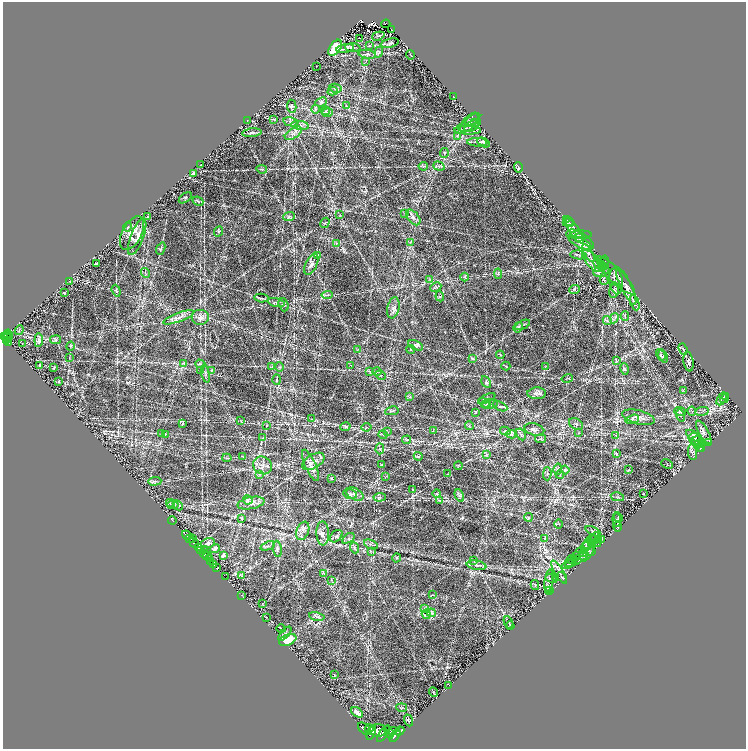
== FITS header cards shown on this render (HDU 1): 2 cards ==
NAXIS1  =                 1487
NAXIS2  =                 1494

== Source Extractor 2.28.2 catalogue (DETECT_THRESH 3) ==
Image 1487 x 1494 px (HDU 1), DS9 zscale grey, zoomed out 1/2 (1 PNG px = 2 x 2 image px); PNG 748 x 751 px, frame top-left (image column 2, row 1494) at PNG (3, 2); each listed source drawn as its Kron ellipse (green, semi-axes under 4 px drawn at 4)
Background 0.619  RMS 0.021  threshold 0.0625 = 3 sigma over >= 5 px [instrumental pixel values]
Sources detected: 365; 39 cannot appear on this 1/2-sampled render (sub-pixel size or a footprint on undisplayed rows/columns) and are neither listed nor drawn; the other 326 listed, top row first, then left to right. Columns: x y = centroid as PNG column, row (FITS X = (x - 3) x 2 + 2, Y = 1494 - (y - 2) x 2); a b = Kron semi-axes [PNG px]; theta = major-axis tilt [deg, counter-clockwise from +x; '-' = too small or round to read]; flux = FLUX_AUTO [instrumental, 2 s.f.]
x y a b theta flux
386 24 4 2 - 63
391 29 2 1 - 1.5
378 36 6 2 16 4.1
360 38 2 1 - 2.2
390 43 9 3 13 7.8
369 45 3 2 - 1.5
335 48 9 5 54 89
345 48 9 3 11 11
353 48 8 3 -4 8.2
379 52 5 4 - 5.8
367 54 9 4 -10 8.8
410 55 5 1 - 2.1
366 61 3 2 - 1.7
316 66 2 1 - 1.3
335 88 6 4 -12 8.3
333 91 5 3 - 5.3
453 97 3 1 - 1.8
321 102 6 4 23 6.9
292 106 6 4 -79 7.4
346 106 3 2 - 2.4
315 109 4 3 - 5.3
326 111 4 2 - 4.2
328 112 5 2 - 6
273 119 4 2 - 2.1
473 119 8 4 35 9.7
247 120 2 1 - 0.89
291 122 8 3 -12 8.2
475 122 3 2 - 2.5
469 123 12 6 49 20
300 125 9 3 -8 10
472 126 9 4 32 14
465 128 7 3 -7 8.1
468 130 13 3 -2 13
252 133 10 3 5 9.2
293 133 9 5 33 16
457 136 3 3 - 4.1
477 142 10 2 -2 8.1
484 142 7 4 -27 7.3
444 153 5 3 - 5.2
201 165 2 2 - 2
423 166 4 2 - 3.7
439 166 6 4 -20 9.3
518 168 5 1 - 2.2
262 169 5 2 - 3.7
193 174 3 2 - 16
185 198 7 3 34 4.9
198 201 5 3 - 5.6
405 213 3 2 - 1.8
340 215 3 2 - 2.2
147 216 2 2 - 1.1
289 216 6 4 23 8.2
413 217 9 5 -50 18
566 219 4 2 - 1.3
568 221 5 2 - 1.9
325 223 5 2 - 3.1
568 223 5 3 - 3.6
127 227 4 3 - 6.1
218 231 5 4 - 6.4
575 231 14 5 -56 16
132 233 18 9 62 41
580 235 11 3 3 5.7
137 237 19 6 69 29
579 237 4 2 - 2.5
580 240 15 7 -33 24
410 242 3 2 - 3.2
336 243 4 3 - 4.8
580 243 12 5 -26 20
161 249 6 3 67 5.9
588 253 10 4 -59 12
318 255 4 3 - 3.1
578 255 8 3 -8 7.6
592 261 14 6 -48 29
604 263 7 2 82 3
97 264 3 2 - 5.7
311 264 11 5 64 17
600 265 7 2 -34 5.6
604 267 7 4 -52 8.3
599 271 6 5 - 10
145 273 5 1 - 2.6
498 274 5 4 - 5.4
615 275 26 7 -44 31
465 277 4 2 - 3.1
430 280 4 3 - 4.1
604 280 4 2 - 3.1
70 281 3 2 - 1.7
616 281 13 7 -84 22
626 286 20 5 -64 30
436 287 6 4 26 7.6
575 289 5 3 - 5.4
614 290 8 4 79 11
116 291 6 4 -71 5.7
64 293 3 2 - 3.2
327 295 5 2 - 5
440 296 5 3 - 4
262 298 7 3 -4 6.3
276 302 8 4 -15 10
635 303 8 3 -69 8.3
283 305 7 5 -72 8.5
393 308 10 6 78 16
625 316 5 2 - 3.5
178 317 16 4 20 23
200 317 9 8 - 23
614 318 5 4 - 8.4
607 320 5 3 - 6.1
522 325 8 2 26 6
518 327 5 3 - 5.5
19 330 5 3 - 3.6
8 335 5 3 - 390
4 336 3 2 - 290
6 336 2 1 - 120
8 338 2 1 - 72
6 340 2 2 - 110
39 340 6 4 85 9.7
55 340 5 3 - 6.4
9 342 4 2 - 180
22 343 2 1 - 1.3
416 345 8 4 -27 9.7
70 346 5 3 - 4.6
411 349 4 3 - 3.5
683 349 6 2 -70 4.9
357 350 3 2 - 2.6
500 355 4 2 - 2.8
661 355 6 3 -59 7.1
663 356 7 4 -71 7.5
69 358 3 2 - 1.5
473 359 4 3 - 4.1
617 361 4 2 - 3
689 362 10 5 -81 13
183 363 4 3 - 3
200 364 5 2 - 4.3
40 365 4 3 - 4.4
351 365 4 2 - 1.6
506 366 4 2 - 2.7
54 367 4 2 - 2.5
272 367 4 3 - 3.7
279 367 5 3 - 5.2
545 367 4 2 - 2.9
625 369 6 3 -77 5
211 370 4 3 - 2.7
201 371 3 2 - 2.9
369 371 3 2 - 2.7
377 371 5 2 - 3.4
205 374 9 2 -76 6.1
380 375 6 2 -25 3.6
567 378 6 1 15 2.3
277 380 5 3 - 4.5
58 381 4 2 - 2.9
486 382 6 4 -59 7.1
683 390 3 2 - 2.7
537 393 9 6 2 15
726 396 4 3 - 2.8
410 397 3 3 - 3.6
487 399 9 3 25 7.1
722 399 7 2 57 5.4
724 399 4 2 - 2.7
484 403 5 4 - 6.4
486 404 5 4 - 5.8
489 404 8 4 10 10
500 406 7 3 -24 6.8
392 411 7 1 11 3
692 411 4 1 - 2.7
702 411 7 2 8 4
476 412 4 2 - 1.8
680 412 6 3 -21 6
681 415 6 3 -73 6.2
638 417 16 7 -14 26
311 419 3 2 - 2.6
632 419 7 4 18 10
241 421 3 3 - 2.9
182 423 3 2 - 2.7
576 424 7 5 -31 12
266 426 3 2 - 1.4
469 426 4 2 - 2.5
345 427 5 4 - 5.3
367 427 5 2 - 3.3
534 429 10 6 -14 14
433 431 3 2 - 2.6
505 431 5 2 - 4.5
387 432 3 2 - 2
704 432 13 5 -61 18
579 433 3 2 - 2.2
161 434 3 2 - 2.2
165 434 3 2 - 1.8
511 434 5 3 - 6.9
521 434 6 3 -60 6.7
383 435 4 1 - 3
616 435 3 3 - 2.7
693 436 8 4 -35 10
263 438 3 2 - 2.1
540 439 5 3 - 4.5
696 439 7 5 -23 12
407 440 4 2 - 3.4
698 442 6 5 - 11
709 442 2 1 - 1.1
699 444 5 2 - 4.6
700 446 5 3 - 5.2
701 448 4 3 - 3.1
380 449 5 2 - 3.3
692 452 8 4 -83 9.3
617 454 4 3 - 3.8
486 455 3 3 - 3.5
243 456 4 2 - 3
418 456 4 3 - 3.9
227 458 4 2 - 2.8
313 461 12 7 31 24
382 464 3 3 - 2.2
667 464 6 2 -27 3.4
262 465 10 8 -31 24
310 465 17 5 -66 25
458 466 4 2 - 2.2
558 469 5 2 - 3.8
565 470 4 4 - 5.5
629 470 3 2 - 1.4
259 474 3 2 - 1.9
448 474 3 3 - 2.5
547 474 6 2 90 4.5
560 475 4 3 - 4.8
385 477 4 2 - 2.1
331 478 3 3 - 2.4
155 481 7 2 3 6
413 489 3 2 - 2.4
350 494 7 4 -15 8.3
355 494 9 5 -30 16
437 494 4 4 - 5
643 494 3 2 - 1.6
459 495 6 4 -64 8.2
380 497 6 3 2 7.9
617 497 7 2 -13 5
248 500 5 4 - 8.8
440 500 3 2 - 3.1
170 503 4 3 - 4.7
251 503 13 6 12 24
173 505 5 2 - 2.5
178 505 6 4 -44 6.2
528 517 4 2 - 3.1
618 518 5 1 - 2.1
241 519 4 3 - 2.5
172 520 4 1 - 23
617 520 7 2 -84 3.7
558 524 5 1 - 2.1
618 526 5 3 - 4.9
303 531 9 6 69 18
593 531 8 3 -26 6.4
323 533 12 6 -88 19
187 535 5 2 - 460
336 536 7 5 44 8.4
189 538 2 2 - 320
193 538 2 1 - 110
348 538 7 1 36 3.8
545 538 3 2 - 2.4
596 538 6 4 72 8.5
601 539 4 2 - 3.1
592 541 6 2 76 4.8
597 542 5 3 - 5.6
194 543 5 3 - 1400
208 543 7 5 14 13
371 545 7 3 -24 5.6
587 545 4 3 - 5.3
268 546 7 3 22 7.1
199 547 4 3 - 700
586 547 5 3 - 5.9
215 548 5 4 - 13
354 548 6 2 -68 4.9
588 548 14 6 67 27
277 549 8 4 -82 9.1
204 550 2 1 - 72
201 551 4 2 - 250
371 551 3 2 - 2.6
591 551 3 2 - 2.2
580 553 7 1 41 4.2
584 553 3 2 - 2
204 554 4 2 - 490
223 555 3 3 - 16
207 556 4 2 - 300
576 556 4 2 - 2.9
397 558 5 3 - 3.5
210 559 3 2 - 100
571 559 5 1 - 2.2
577 560 13 4 30 13
211 561 2 1 - 80
474 561 3 2 - 2.7
570 563 6 2 22 3.8
213 564 3 2 - 620
568 564 5 4 - 6.4
477 565 10 4 -10 11
217 568 3 2 - 370
559 572 13 3 -60 14
324 573 3 3 - 3.3
241 575 3 3 - 4
226 577 3 1 - 43
556 577 2 1 - 0.99
562 577 6 2 -51 3.7
551 578 6 2 -30 4.5
332 580 4 2 - 2.8
549 581 11 3 82 11
535 585 5 3 - 4.2
548 590 3 2 - 2.6
550 590 3 2 - 2
242 595 2 1 - 1.1
432 595 3 2 - 2
262 604 3 2 - 1.5
424 608 3 2 - 2.1
431 613 4 3 - 6.5
426 614 5 2 - 3.9
317 616 8 4 -11 8.6
266 617 3 2 - 2.1
509 622 6 3 -63 6.7
510 626 4 2 - 4.1
281 629 4 3 - 2.6
285 634 8 4 48 7.6
288 640 9 5 22 87
334 675 3 2 - 1.4
449 685 2 1 - 1.1
433 692 5 3 - 3.2
402 708 5 2 - 2.7
357 712 6 3 -34 21
408 720 6 4 -67 5
364 729 8 4 -44 2200
369 729 4 2 - 770
378 730 9 6 -4 2400
392 731 5 3 - 1100
399 731 5 3 - 640
371 732 7 4 68 1600
389 732 6 4 -71 1900
383 734 9 3 55 1600
395 736 7 4 56 1800
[39 sub-pixel or undisplayed-footprint detections neither listed nor drawn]